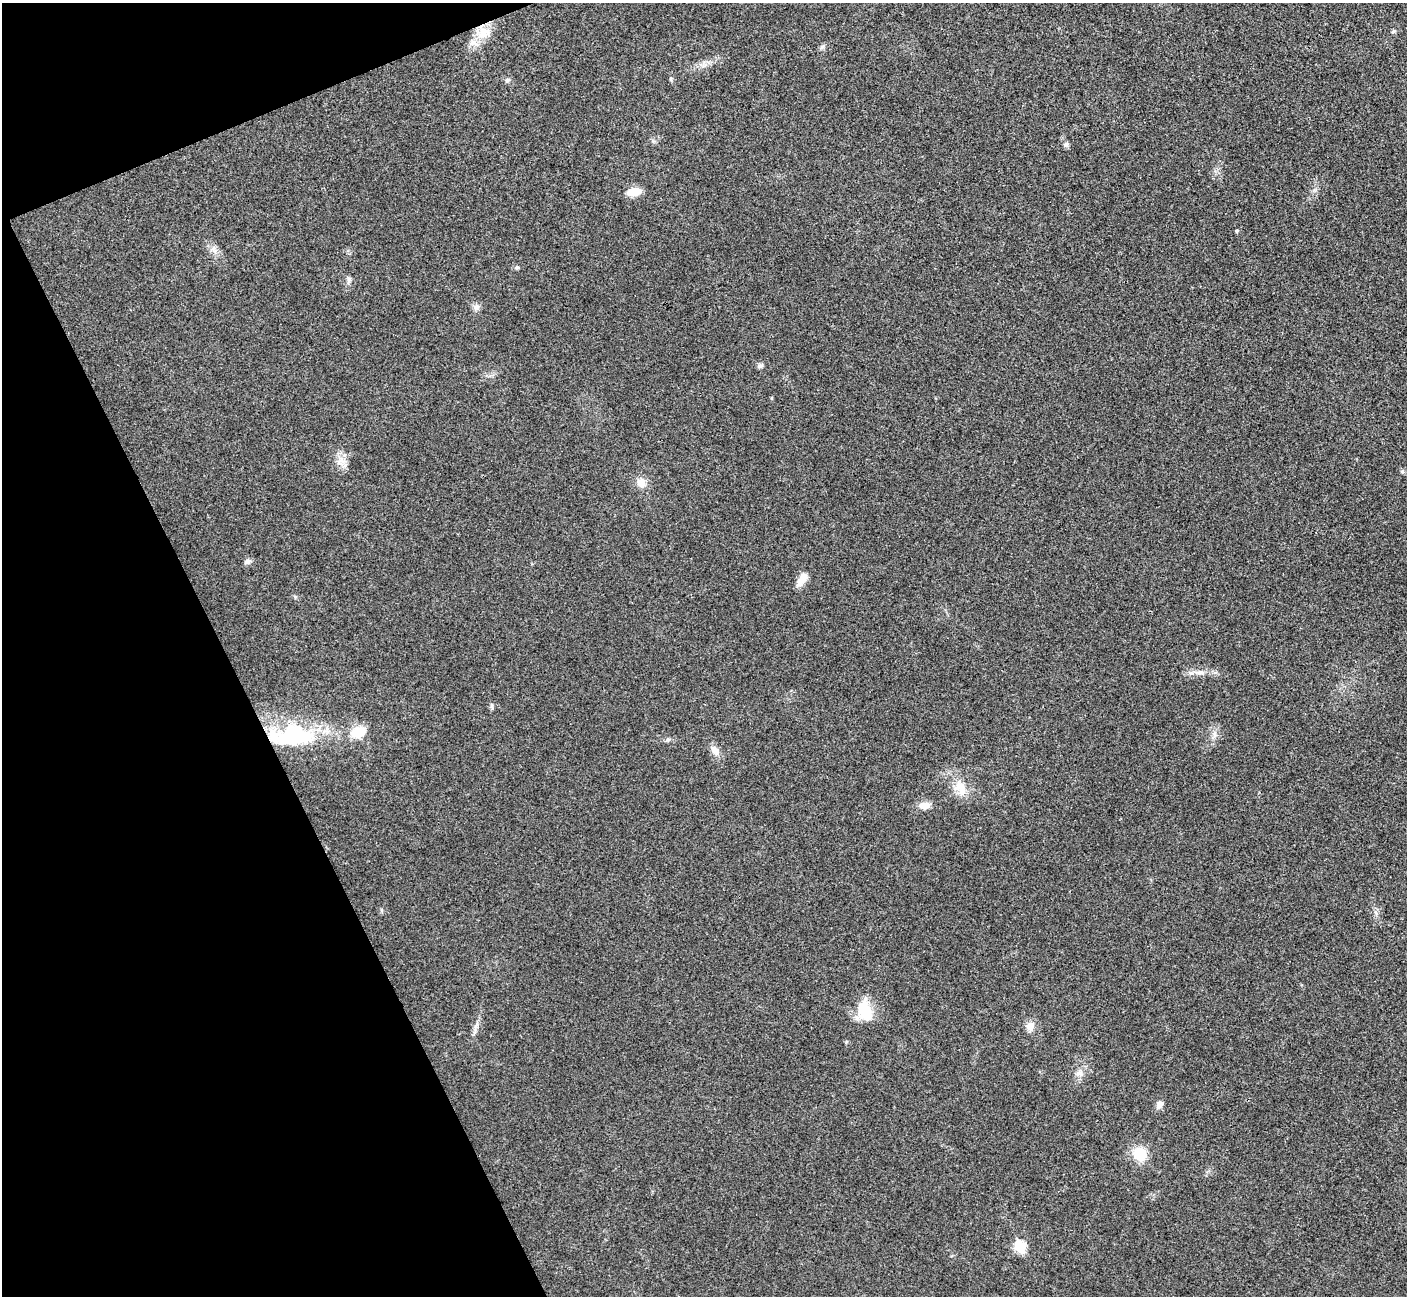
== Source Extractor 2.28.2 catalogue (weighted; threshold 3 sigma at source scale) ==
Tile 5 of 4 x 4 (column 1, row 2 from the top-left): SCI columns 5-1409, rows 2754-4047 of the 5634 x 5628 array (HDU 1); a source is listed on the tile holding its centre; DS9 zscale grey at full resolution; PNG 1409 x 1298 px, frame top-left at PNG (2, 3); no overlay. Shown black and unused: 20% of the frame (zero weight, under 3 of 4 exposures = <1% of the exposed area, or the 3 px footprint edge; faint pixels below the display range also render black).
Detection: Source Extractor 2.28.2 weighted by HDU 2 'WHT'; one run over the whole footprint, this tile lists its part. Background 0.0215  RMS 0.0053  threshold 0.0237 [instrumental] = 3 sigma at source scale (4.5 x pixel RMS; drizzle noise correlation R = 1.50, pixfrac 1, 0.05/0.05 arcsec/px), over >= 5 px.
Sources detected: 34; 1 inside a brighter listed object's ellipse — not listed separately; the other 33 listed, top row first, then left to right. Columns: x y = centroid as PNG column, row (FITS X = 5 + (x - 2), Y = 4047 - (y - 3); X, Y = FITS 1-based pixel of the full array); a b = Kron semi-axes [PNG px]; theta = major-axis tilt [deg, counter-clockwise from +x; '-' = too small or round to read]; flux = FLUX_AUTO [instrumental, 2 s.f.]
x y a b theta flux
1393 31 6 5 - 0.79
483 33 20 15 33 10
507 80 7 5 14 1.2
1066 144 7 6 - 1.6
634 192 12 7 10 11
1237 231 5 5 - 0.71
517 268 6 4 0 0.77
349 279 9 6 -75 1.5
476 307 10 7 70 2.1
760 366 8 6 14 1.4
341 461 16 11 19 5
1402 471 6 5 - 0.84
641 482 11 10 - 5
247 561 9 6 21 1.8
802 579 20 8 56 5.4
1201 673 15 5 0 3
492 706 8 4 -82 0.98
358 732 17 11 18 11
1214 734 11 4 85 2.1
292 735 64 27 1 56
668 739 7 4 1 1
715 750 15 9 -58 3.9
960 788 24 16 -68 11
924 805 14 8 4 4.6
1376 913 7 4 -72 1.2
864 1011 24 16 -71 17
477 1024 9 4 71 1.6
1030 1026 11 10 - 4.2
846 1042 6 3 72 0.55
1080 1074 12 5 -17 2
1159 1105 11 7 53 2.8
1140 1154 15 13 -61 13
1020 1247 7 6 - 34
Overlapping masked pixels (flux is a lower limit): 1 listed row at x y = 292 735
Unlisted compact peaks at least as high as the median listed source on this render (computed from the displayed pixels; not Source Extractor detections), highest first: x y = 671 79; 822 47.